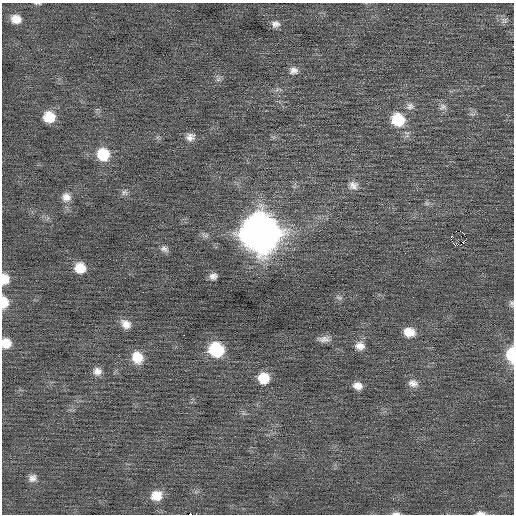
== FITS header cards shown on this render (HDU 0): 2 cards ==
NAXIS1  =                  512 / Axis length
NAXIS2  =                  512 / Axis length

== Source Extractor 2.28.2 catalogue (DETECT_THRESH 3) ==
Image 512 x 512 px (HDU 0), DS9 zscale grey, 1 PNG px = 1 image px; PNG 516 x 516 px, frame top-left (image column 1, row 512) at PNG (2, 3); no overlay
Background 0.0258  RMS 0.74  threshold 2.22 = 3 sigma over >= 5 px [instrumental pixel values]
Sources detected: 48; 1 with non-positive FLUX_AUTO (blend fragments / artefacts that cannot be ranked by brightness) is not listed; the other 47 listed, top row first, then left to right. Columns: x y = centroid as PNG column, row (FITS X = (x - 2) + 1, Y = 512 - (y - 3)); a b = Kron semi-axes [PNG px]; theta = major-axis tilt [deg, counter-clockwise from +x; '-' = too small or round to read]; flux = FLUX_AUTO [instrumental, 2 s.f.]
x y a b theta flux
388 9 2 2 - 50
16 19 11 9 -15 540
504 21 10 8 38 190
275 24 11 8 11 250
293 70 11 9 4 290
218 79 8 5 31 130
410 106 11 9 -5 260
443 107 11 9 10 250
472 114 9 3 4 98
49 117 11 11 - 1100
398 120 14 13 - 1700
441 121 2 2 - 34
190 137 12 10 24 310
103 154 12 12 - 1600
353 185 13 11 -30 360
124 192 9 7 -20 160
66 197 12 11 - 400
427 203 7 5 -31 120
260 233 17 15 -37 110000
451 237 3 2 - 170
465 240 3 2 - 69
456 244 4 2 - 100
461 244 2 2 - 17
164 249 10 7 -25 200
80 268 11 10 - 870
213 276 9 7 19 240
5 279 11 8 -86 660
339 298 10 5 -11 130
4 302 11 7 -89 850
511 303 9 6 85 130
126 324 13 9 -38 420
409 332 12 10 -10 680
324 339 18 8 1 310
6 343 10 10 - 690
360 346 12 11 - 400
216 350 13 12 - 3000
511 355 14 7 -89 1700
137 357 14 11 -63 920
97 371 10 10 - 340
264 378 11 11 - 1100
413 383 14 10 -15 360
358 386 10 8 -15 400
32 478 10 9 - 290
156 496 13 11 16 780
396 513 11 4 0 150
480 513 12 4 -1 170
190 514 3 2 - 3500
At the frame edge (FLAGS 8, measured only in part): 9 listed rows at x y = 16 19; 5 279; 4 302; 511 303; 6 343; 511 355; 396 513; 480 513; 190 514
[1 non-positive-flux detection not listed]